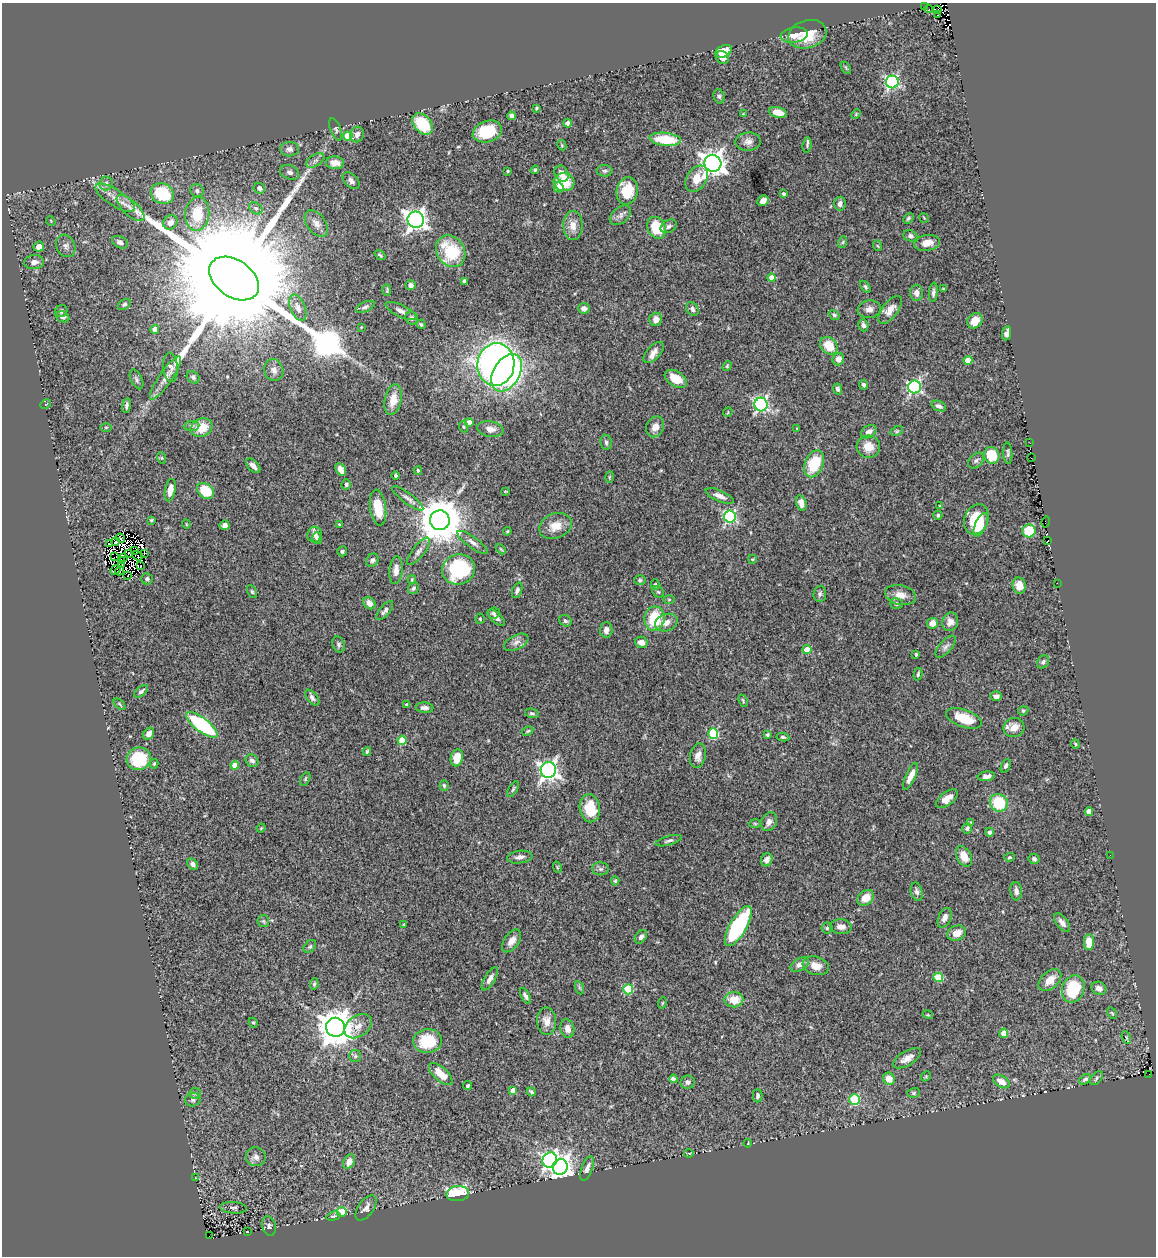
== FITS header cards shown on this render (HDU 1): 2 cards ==
NAXIS1  =                 1154
NAXIS2  =                 1254

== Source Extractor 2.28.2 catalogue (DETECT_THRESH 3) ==
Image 1154 x 1254 px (HDU 1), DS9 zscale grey, 1 PNG px = 1 image px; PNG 1158 x 1258 px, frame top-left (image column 1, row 1254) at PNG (2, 3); each listed source drawn as its Kron ellipse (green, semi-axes under 4 px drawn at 4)
Background 0.552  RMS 0.027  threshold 0.0802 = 3 sigma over >= 5 px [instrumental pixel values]
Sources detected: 371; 18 with non-positive FLUX_AUTO (blend fragments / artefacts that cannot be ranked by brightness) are neither listed nor drawn; the other 353 listed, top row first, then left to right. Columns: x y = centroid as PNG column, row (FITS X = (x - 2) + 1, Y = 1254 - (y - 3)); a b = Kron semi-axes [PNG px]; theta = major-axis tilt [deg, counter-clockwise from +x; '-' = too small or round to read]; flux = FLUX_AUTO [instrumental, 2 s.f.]
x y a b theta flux
924 7 2 2 - 64
928 9 4 2 - 8.2
938 10 2 2 - 3.2
938 15 2 2 - 20
807 34 19 14 16 42
794 35 14 7 7 13
723 51 9 5 24 27
722 57 7 6 - 9.4
846 68 7 3 -55 2.1
892 82 6 6 - 300
719 96 7 5 -74 3.5
536 108 4 3 - 2.2
778 112 9 5 -13 15
743 114 3 3 - 1.3
856 114 5 3 - 1.7
511 116 4 4 - 5.4
567 123 4 4 - 5.9
423 124 12 8 -47 71
336 129 12 5 -68 4.7
487 131 15 10 17 75
357 134 8 7 - 9.8
348 136 5 4 - 60
665 139 16 6 -6 54
748 142 13 9 4 11
562 145 5 4 - 1.8
807 145 7 4 84 3.3
289 149 9 7 -3 7.8
315 160 10 5 33 6.1
335 163 9 6 -2 16
713 163 8 8 - 1700
535 170 4 3 - 2.1
508 171 3 3 - 2.5
605 171 8 5 1 3.9
290 172 10 7 -21 6.8
562 174 8 6 -59 14
697 179 14 10 58 29
351 181 10 6 -44 6.9
564 182 10 9 - 48
106 183 7 6 - 9.1
559 187 5 5 - 13
259 188 6 5 - 5.4
197 191 7 6 - 4.7
627 191 14 10 75 45
162 194 12 10 -27 93
784 194 4 4 - 3.7
115 198 23 8 -33 23
763 201 6 5 - 9.8
840 204 7 5 84 7.8
130 208 17 7 -43 16
256 208 7 5 -40 4.9
197 214 17 12 82 47
620 215 12 7 39 7.8
908 218 6 4 46 3.7
924 218 5 3 - 1.7
416 220 8 8 - 1100
51 221 5 4 - 1.8
170 222 8 6 45 10
316 224 15 9 -54 12
573 226 14 9 -89 17
669 226 8 6 28 5.3
656 228 11 9 -61 50
910 236 7 5 -21 4.8
120 242 8 5 -27 7
843 242 6 3 71 2.3
927 243 13 8 9 19
66 246 12 9 -62 9.1
878 246 5 3 - 1.9
39 247 5 5 - 15
451 251 17 13 -56 87
380 255 6 3 -39 2.5
34 262 10 7 6 11
234 278 27 18 -35 120000
772 278 4 4 - 22
464 281 4 4 - 5.2
411 285 5 5 - 6.9
865 287 7 4 -53 2.9
943 289 4 3 - 1.5
387 290 6 3 -90 2.3
933 292 10 3 85 5
917 293 8 6 -87 8.7
124 304 7 4 31 3.5
365 307 10 5 24 5.3
298 308 14 7 -68 13
584 308 6 5 - 9.7
692 309 7 5 -53 5.5
869 309 11 8 9 10
890 310 16 8 53 15
61 311 6 5 - 4.5
401 311 17 6 -26 11
834 315 6 4 -36 3.2
63 317 7 5 -21 5
412 318 7 6 - 5.8
656 319 6 6 - 10
975 321 8 7 - 20
421 324 5 4 - 2.7
863 325 6 5 - 6.2
361 327 4 3 - 1.2
155 329 4 4 - 14
1007 333 7 4 80 7.6
829 346 10 7 -45 38
654 352 13 6 48 12
838 359 6 6 - 11
968 360 4 4 - 39
496 364 21 18 83 850
727 366 5 4 - 2.2
170 367 15 7 -85 7.9
274 370 11 9 -71 9.9
507 373 20 13 59 570
193 377 7 5 -40 3.7
165 378 26 6 56 18
137 379 10 5 -65 4.9
676 379 12 7 -32 34
864 385 5 4 - 4.8
914 387 6 6 - 340
838 389 6 4 -64 4.6
393 400 15 8 78 26
46 404 6 4 27 2.6
761 404 7 6 - 390
127 406 7 4 82 4.7
939 406 7 5 -23 5.9
728 412 5 4 - 1.9
469 422 4 4 - 24
191 426 8 5 6 4.3
106 427 6 4 1 2.2
202 427 11 9 22 37
464 427 6 3 -70 2.2
655 427 11 8 65 15
797 428 3 3 - 1.6
490 429 13 8 -9 11
897 431 6 4 25 2.4
869 432 8 6 32 11
606 442 7 5 -81 4.9
1030 443 2 2 - 1
868 447 12 11 - 25
1008 453 11 4 -88 4
992 455 8 7 - 50
162 458 6 4 -71 2.2
1031 458 2 2 - 9.8
976 461 9 6 46 4.6
814 464 14 9 66 67
253 466 9 5 -46 9.6
341 469 7 4 -58 12
418 470 4 3 - 1.9
396 476 4 4 - 2.7
609 477 6 4 88 2.2
346 484 5 5 - 3.8
170 490 11 5 80 16
205 491 9 7 -39 53
506 491 3 2 - 1.4
720 496 15 5 -24 12
408 498 19 5 -36 8.6
801 503 8 5 -74 12
940 506 3 3 - 2.4
378 508 18 8 -82 44
938 515 4 4 - 2.8
730 517 6 6 - 270
976 519 15 11 69 70
151 520 3 3 - 2.2
440 520 10 9 - 7900
1046 522 5 2 - 12
186 524 4 3 - 1.2
339 524 3 2 - 1.4
225 525 5 4 - 7.6
981 525 12 5 67 26
555 526 17 12 22 27
507 531 4 3 - 1.7
1029 531 6 6 - 62
314 535 8 7 - 7.5
121 538 4 2 - 1.3
317 538 6 5 - 4.7
1048 540 3 2 - 22
115 542 4 2 - 4.7
473 542 18 5 -36 9.2
110 544 3 2 - 4.2
501 549 6 3 -45 2.1
135 550 4 2 - 6.6
342 551 5 5 - 3.5
419 551 16 6 52 8.8
128 553 4 3 - 12
145 553 3 2 - 5.5
137 556 6 2 -34 3.5
114 557 3 2 - 1.6
123 558 3 2 - 3.2
752 559 4 4 - 1.7
372 560 7 5 47 4.7
121 561 3 2 - 1.3
122 565 3 2 - 2.8
141 566 3 2 - 4.1
459 569 16 15 - 150
115 570 5 2 - 1.3
396 570 14 6 84 13
120 571 4 2 - 2.8
128 576 3 2 - 3.5
147 579 6 5 - 3.7
412 579 4 4 - 2
640 580 6 5 - 3.1
1057 583 2 2 - 0.82
655 584 5 4 - 2.7
1019 585 8 6 -82 24
413 588 6 5 - 3.8
517 590 8 4 69 6
252 592 7 4 -63 3.2
658 592 6 5 - 2.9
820 594 8 6 84 4.7
900 595 16 9 -13 17
669 599 6 4 1 2.1
369 603 7 5 -45 11
896 604 6 5 - 4.8
385 611 11 5 50 5.6
494 613 6 5 - 3.3
496 618 11 5 -43 7.1
480 619 5 4 - 2.4
654 619 12 10 81 70
565 621 6 5 - 3.9
950 622 9 8 - 12
666 623 11 8 20 13
933 623 6 5 - 18
606 630 8 6 87 8.6
516 642 13 7 25 9.7
641 642 6 5 - 12
339 644 8 6 -70 4.2
946 647 13 6 49 7.3
807 650 4 4 - 28
916 654 3 2 - 1.8
1043 662 7 5 60 3.7
918 674 6 3 75 2.8
141 691 8 4 39 4.3
996 696 6 5 - 7.9
312 698 9 5 -51 6
743 701 6 3 -65 2.3
120 704 7 3 -43 2.4
406 705 4 3 - 2.2
425 708 9 5 -3 7.8
1023 711 5 4 - 3.1
532 713 7 4 -13 3.6
964 718 19 8 -20 47
202 725 19 7 -37 170
1014 727 10 9 - 19
528 731 6 4 27 2.3
149 734 6 5 - 13
713 734 5 5 - 110
767 735 4 3 - 4.1
783 737 6 4 -9 3
402 740 4 4 - 50
1075 744 5 3 - 2
367 751 4 3 - 2.4
698 756 12 7 79 13
457 758 9 6 76 29
139 759 12 11 - 86
252 761 7 5 -45 6.4
154 764 5 3 - 2.6
235 765 4 4 - 35
1006 766 7 4 67 4
548 770 8 8 - 820
911 776 14 5 65 14
986 776 9 4 8 6.7
305 779 7 4 62 2.8
444 785 5 4 - 3.6
513 789 9 3 58 3.1
947 799 13 6 37 16
999 803 9 8 - 69
590 808 14 10 -82 53
1089 811 4 4 - 19
769 822 10 7 63 10
971 822 3 3 - 1.2
755 824 6 4 -2 2.4
261 828 4 3 - 1.6
967 829 5 5 - 3.4
989 832 4 4 - 6.1
669 841 13 4 16 5.3
1110 855 2 2 - 0.89
964 856 11 7 -62 23
520 857 13 6 7 8.8
1009 857 5 4 - 2.6
1034 859 5 5 - 4
767 860 7 5 63 8.8
193 864 6 4 -49 5.3
557 867 6 3 -73 1.7
600 869 8 6 -1 4.5
615 881 4 4 - 2.4
1016 891 9 6 -86 7.3
917 892 9 5 -77 5.9
866 898 9 7 38 21
945 918 10 6 67 8.1
263 921 6 5 - 3.1
1062 923 11 5 -52 9
404 924 4 3 - 2.1
738 926 22 8 60 210
841 927 11 7 -3 11
827 928 5 5 - 2.9
957 933 9 7 18 18
641 937 7 5 50 6.1
512 941 13 7 55 13
1089 942 8 5 89 30
310 947 7 5 48 3.2
800 964 10 6 30 10
816 966 13 9 -17 17
938 977 5 4 - 56
490 979 13 5 60 9.3
1050 980 13 8 43 23
314 984 5 3 - 2.7
580 988 6 4 -70 2.7
1099 988 8 6 -27 9.7
628 989 5 5 - 92
1073 989 14 11 72 88
525 996 8 4 -62 5.9
734 1000 9 7 3 31
662 1003 6 3 70 1.9
1112 1013 6 3 -54 2.1
928 1015 5 3 - 1.6
547 1021 14 9 -86 17
253 1023 5 4 - 2.3
358 1026 15 10 34 16
335 1027 9 9 - 4300
567 1028 9 7 -79 13
1004 1033 4 4 - 30
1126 1037 6 3 -68 1.8
427 1041 14 12 4 69
355 1056 6 6 - 3.4
907 1058 15 7 30 14
441 1074 15 7 -43 28
1149 1074 2 2 - 18
926 1076 5 4 - 2.1
1096 1078 8 5 48 4
673 1079 4 4 - 4.8
889 1079 6 5 - 20
1085 1079 6 4 33 3.9
1001 1081 9 5 -32 16
688 1082 7 6 - 7.2
468 1086 4 3 - 3.2
513 1090 4 4 - 10
531 1092 5 3 - 3.5
195 1093 5 5 - 2.9
913 1093 6 5 - 3
758 1095 7 4 90 4.1
854 1099 5 5 - 110
193 1100 8 6 14 5.3
748 1143 4 3 - 1.2
689 1153 4 2 - 1.7
256 1157 10 9 - 10
550 1160 8 7 - 480
349 1161 8 5 63 14
560 1167 8 7 - 1200
587 1168 13 5 70 9.2
196 1178 4 2 - 1.2
458 1194 11 7 5 120
233 1208 13 5 -4 5.4
366 1208 14 7 54 10
342 1212 5 5 - 71
333 1216 7 4 15 3
269 1226 10 6 -77 6.1
247 1232 2 2 - 0.99
209 1236 2 2 - 16
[18 non-positive-flux detections neither listed nor drawn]